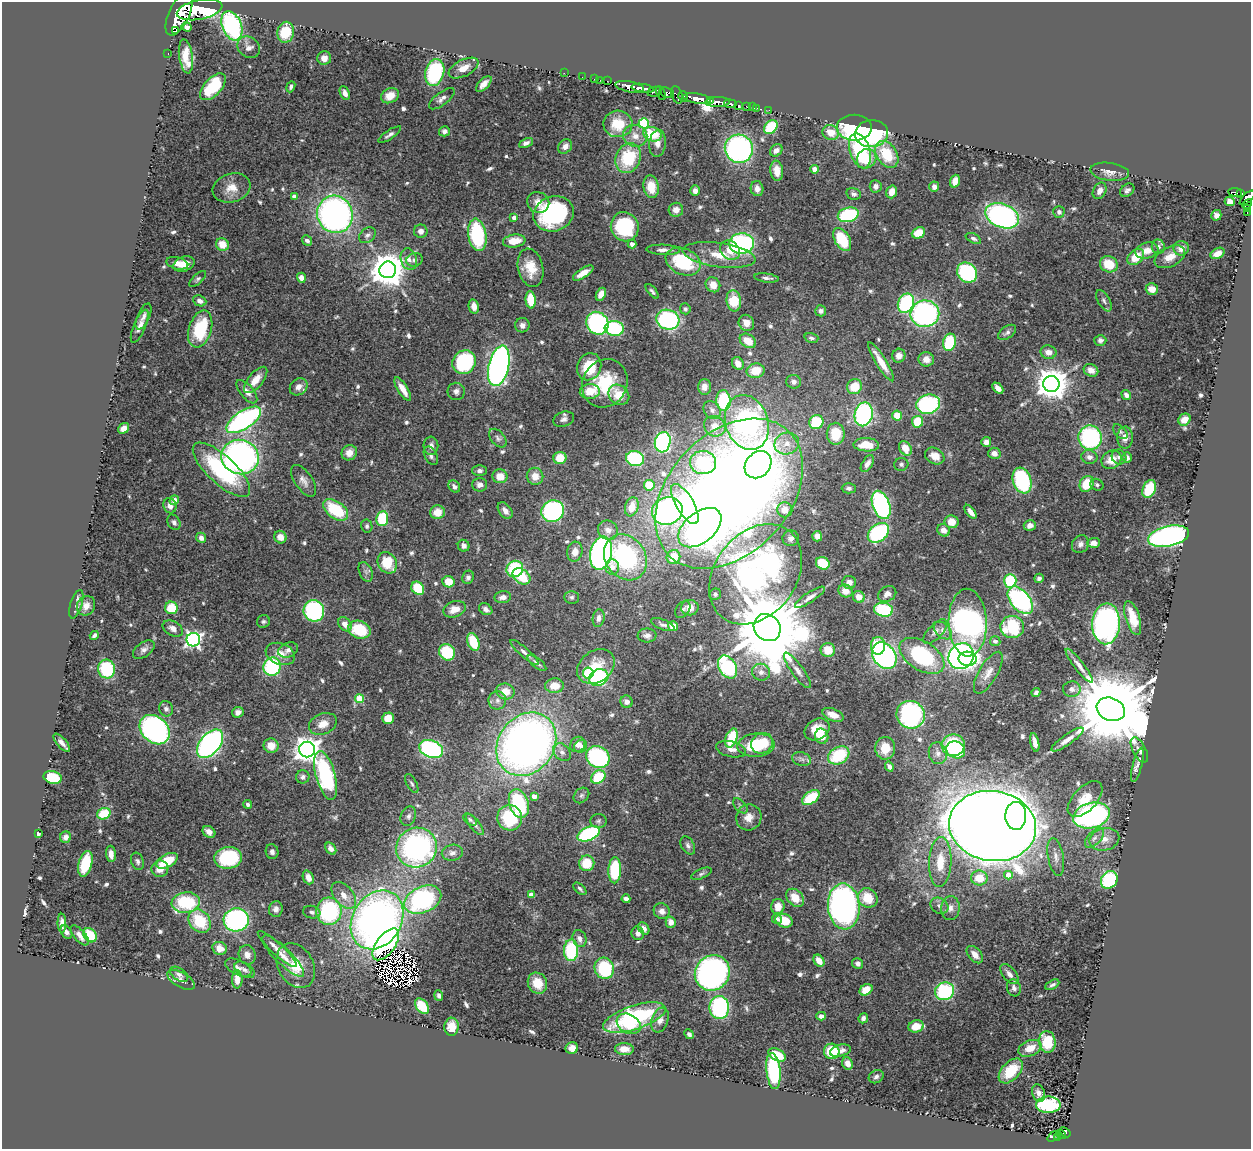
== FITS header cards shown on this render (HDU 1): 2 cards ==
NAXIS1  =                 1249
NAXIS2  =                 1147

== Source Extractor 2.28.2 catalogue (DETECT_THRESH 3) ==
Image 1249 x 1147 px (HDU 1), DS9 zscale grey, 1 PNG px = 1 image px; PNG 1253 x 1151 px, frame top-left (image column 1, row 1147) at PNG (2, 2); each listed source drawn as its Kron ellipse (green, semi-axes under 4 px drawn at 4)
Background 0.733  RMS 0.028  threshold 0.0827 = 3 sigma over >= 5 px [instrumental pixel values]
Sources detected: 663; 9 with non-positive FLUX_AUTO (blend fragments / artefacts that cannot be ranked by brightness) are neither listed nor drawn; of the other 654, the 500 brightest by FLUX_AUTO listed and drawn (154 fainter detections omitted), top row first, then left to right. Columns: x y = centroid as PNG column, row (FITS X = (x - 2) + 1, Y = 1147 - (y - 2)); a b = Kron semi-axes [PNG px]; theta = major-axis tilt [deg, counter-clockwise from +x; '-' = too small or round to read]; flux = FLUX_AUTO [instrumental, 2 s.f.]
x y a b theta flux
200 10 23 9 11 10000
179 14 23 10 65 9600
232 26 15 9 -68 260
187 27 5 4 - 6.6
175 31 3 2 - 540
286 32 10 8 80 50
249 47 12 10 -40 11
168 54 3 2 - 19
186 56 17 6 -82 30
324 58 7 6 - 15
464 68 16 8 27 20
435 72 13 9 75 180
564 73 2 2 - 12
582 77 2 2 - 15
594 79 2 2 - 14
600 80 2 2 - 20
607 81 2 2 - 22
484 84 9 5 44 13
213 87 16 8 47 94
291 87 6 4 67 4.8
630 87 15 5 -10 2700
643 88 11 3 -8 2000
655 92 7 5 11 500
345 93 7 4 -68 8.9
661 93 7 3 -65 400
667 93 8 5 -19 790
677 95 9 5 -70 760
390 96 9 7 26 25
683 96 5 4 - 760
697 98 14 5 -8 4000
442 99 15 6 37 8.9
710 101 4 3 - 700
718 102 12 4 2 2000
730 104 6 4 -9 510
738 106 3 3 - 160
747 106 3 3 - 52
752 107 3 2 - 13
757 108 3 2 - 15
769 110 2 2 - 10
644 123 5 5 - 140
618 124 14 13 - 52
771 127 8 5 50 97
854 128 17 13 0 160
444 131 5 5 - 7.5
831 132 8 7 - 29
652 134 9 7 -16 63
871 134 16 13 6 220
390 135 13 4 33 7.1
635 136 12 11 - 18
526 143 7 4 25 6.6
657 143 13 8 83 12
565 146 8 6 48 11
739 149 14 14 - 420
776 150 7 5 44 8.9
860 151 18 10 -73 150
887 154 15 10 -56 65
628 158 15 12 64 91
867 159 10 9 - 36
815 169 4 4 - 25
777 171 10 6 -83 20
1110 172 19 9 -7 14
955 181 6 4 71 20
876 186 6 6 - 7.1
651 187 11 7 -80 30
934 187 5 5 - 9.1
231 188 19 14 17 28
757 189 7 6 - 11
1127 190 8 6 40 5.7
695 191 5 4 - 8.6
1100 191 9 6 61 12
891 192 6 5 - 18
1235 192 7 3 -7 240
854 194 7 5 -14 5.5
1241 194 4 3 - 240
294 197 4 4 - 13
1247 198 9 4 42 1200
538 202 11 10 - 18
1230 202 5 4 - 16
1247 204 5 4 - 200
1248 208 4 3 - 55
676 210 7 7 - 12
1059 212 6 5 - 5.2
1247 213 3 2 - 19
335 214 19 17 -64 710
554 214 20 17 20 240
848 215 10 7 13 160
1216 215 5 5 - 9.1
1002 216 17 11 -22 450
514 218 4 4 - 11
625 227 15 13 -62 150
421 231 7 6 - 10
918 233 7 5 24 35
367 235 9 7 39 7
477 235 16 9 -81 160
973 238 8 4 -28 5
842 239 12 7 -59 73
307 240 6 4 -48 8
514 241 11 6 8 33
222 244 6 6 - 30
632 244 4 4 - 10
742 244 12 10 3 290
1158 247 7 6 - 7
1181 248 8 7 - 14
663 250 17 5 -2 11
730 250 11 8 -41 20
1147 250 12 8 14 20
1217 253 7 5 28 15
719 255 37 12 -8 55
1136 257 9 7 42 40
1170 257 16 10 27 24
409 259 11 8 -72 12
415 260 8 6 16 6.6
683 262 18 13 -23 120
177 263 11 6 -14 19
184 264 11 7 20 19
1109 264 9 8 - 49
531 268 19 12 -77 39
388 270 8 8 - 4600
583 273 12 4 32 17
967 273 11 9 -48 200
301 278 5 4 - 14
766 278 12 4 -7 7.8
198 279 10 4 43 4.5
713 285 8 7 - 21
1152 289 6 5 - 22
652 291 9 4 -50 4.5
601 294 7 4 64 15
531 300 8 5 -85 49
200 301 7 5 -24 9.7
734 301 10 7 -82 57
1104 301 12 6 -60 6.7
906 303 10 7 66 200
474 306 7 5 -77 12
685 309 5 5 - 4.4
821 311 5 5 - 5.9
925 314 14 13 - 370
144 317 14 6 66 9
668 320 12 10 -16 290
597 323 12 10 -50 310
746 323 8 7 - 15
522 325 7 7 - 8.5
140 326 18 6 67 13
614 328 9 7 -5 150
200 329 19 11 72 120
1007 332 10 6 35 6.5
811 338 7 5 -17 5.2
1100 340 6 5 - 6.1
748 341 9 6 -35 29
949 342 8 6 75 100
1048 352 8 6 -11 14
899 356 7 6 - 13
926 359 7 7 - 16
464 362 12 11 - 180
881 362 23 5 -58 31
738 363 7 5 -58 14
499 366 21 10 77 730
589 367 14 12 66 66
1091 370 7 6 - 14
756 371 9 7 11 36
256 380 16 7 50 26
794 382 7 7 - 8.7
605 383 25 22 61 98
1051 384 8 8 - 3600
299 387 9 8 - 11
704 387 8 6 87 15
854 387 8 7 - 41
998 388 6 4 -47 12
403 389 14 5 -58 22
456 391 8 8 - 8
247 392 14 6 -50 14
590 392 10 7 4 33
619 395 11 9 -42 39
1126 395 5 4 - 7.3
723 401 10 7 -88 120
928 404 12 9 14 220
712 410 10 8 -48 8.9
864 414 12 9 78 310
897 416 5 5 - 40
564 419 11 7 19 8.4
244 420 20 8 34 470
1184 420 6 5 - 25
747 422 28 21 -71 550
816 422 7 7 - 78
917 422 6 5 - 57
715 426 11 10 - 23
124 428 6 5 - 14
1120 432 9 5 -45 4.6
836 434 11 9 89 49
498 438 11 6 -50 6
1090 438 12 12 - 230
1125 438 11 8 88 13
663 442 10 8 76 310
986 442 5 5 - 8.9
787 444 12 10 21 20
866 445 13 6 -2 39
431 446 9 7 -88 10
905 448 8 6 -57 30
349 453 8 7 - 17
994 453 6 5 - 12
431 456 10 6 -62 6.5
935 456 10 7 -28 21
240 457 19 17 -15 630
1089 457 8 6 -11 8.4
1119 457 7 7 - 5.7
1127 457 5 4 - 7.4
560 458 6 6 - 42
635 459 9 7 -16 170
1112 460 10 8 32 25
703 463 13 11 -11 110
867 464 9 5 57 11
901 464 7 6 - 4.5
758 465 15 12 48 200
221 470 37 14 -43 190
479 471 7 5 0 5.7
500 476 7 7 - 24
535 476 8 8 - 20
1022 480 13 9 -71 170
303 481 18 8 -56 13
1087 484 8 6 62 50
480 485 7 7 - 8.3
649 485 5 5 - 43
1097 485 7 5 -30 4.3
454 486 7 5 -48 6.5
849 488 7 5 -1 4.9
1149 489 9 6 68 76
729 494 86 60 47 3200
174 500 5 4 - 14
685 504 22 9 -60 120
881 505 15 8 -71 340
170 506 8 6 -72 10
632 507 10 6 72 24
336 510 14 8 -36 94
785 510 8 7 - 20
505 511 9 6 -52 11
553 511 11 10 - 320
667 511 15 13 19 410
437 512 7 7 - 25
970 512 8 4 -52 11
382 519 7 6 - 82
174 522 8 6 -61 5.8
951 522 7 6 - 18
1030 525 6 5 - 12
367 526 7 5 -78 4.7
700 528 25 15 39 510
608 530 10 9 - 14
944 530 7 6 - 11
878 533 12 8 39 190
817 536 5 5 - 9.8
1168 536 21 10 12 570
280 537 6 6 - 17
201 538 5 5 - 11
791 538 8 8 - 8
1094 543 6 5 - 12
1080 544 9 8 - 8.5
464 546 6 5 - 8.9
575 552 10 7 76 17
601 553 17 10 77 640
625 557 24 20 -56 240
673 557 7 6 - 48
387 563 11 9 -58 59
823 563 7 6 - 50
612 567 7 7 - 16
515 569 8 8 - 130
366 572 10 6 -66 6.8
756 574 55 41 53 770
521 576 10 7 -37 71
468 577 7 5 65 6.2
1039 578 5 4 - 5.5
1010 581 7 6 - 98
449 582 6 5 - 31
849 582 7 6 - 11
418 588 7 6 - 68
845 591 7 6 - 18
715 594 6 5 - 5.8
887 594 9 7 31 10
503 597 8 6 6 9.5
571 597 7 6 - 4.9
810 597 17 5 33 11
859 597 6 5 - 18
1020 600 16 9 -50 300
76 604 15 6 73 8.1
86 606 10 9 - 15
171 608 6 6 - 49
690 608 9 7 2 19
455 609 11 8 18 23
486 609 7 5 -31 8.5
683 609 9 6 56 5
883 610 9 7 -8 120
314 611 11 10 - 220
599 618 9 6 82 8.6
1133 618 17 7 -73 41
263 621 7 6 - 4.5
968 623 34 19 -89 750
345 624 8 6 -50 16
1106 624 20 14 86 570
663 625 12 5 -22 5.5
673 626 5 5 - 19
1012 627 12 11 - 110
173 628 11 7 -29 12
767 628 14 12 -48 33000
359 630 11 8 -20 77
943 631 10 7 -42 9.6
935 632 15 7 46 10
94 635 5 3 - 4.7
647 635 9 7 -1 8.3
193 640 7 7 - 610
995 641 5 5 - 8.8
473 642 9 5 -70 62
878 646 9 7 90 44
144 650 12 7 37 9.3
288 650 10 7 24 10
828 650 7 7 - 31
447 652 8 7 - 93
525 653 18 4 -41 9.6
280 654 15 10 -21 23
884 655 14 11 -51 450
922 656 25 14 -32 200
961 656 13 12 - 420
968 659 9 7 -2 140
537 663 11 4 -38 6.9
1079 666 21 5 -52 14
272 667 9 8 - 170
596 667 20 15 35 50
728 667 12 8 -59 190
106 669 9 8 - 120
797 670 21 6 -54 13
761 672 9 8 - 11
588 673 5 5 - 100
988 673 23 9 59 21
599 678 10 8 25 180
555 686 9 7 1 27
1072 689 9 7 2 9.4
505 691 9 8 - 26
1036 693 5 3 - 5.5
359 699 4 4 - 65
497 700 9 9 - 10
627 702 6 6 - 8.3
166 709 8 7 - 6.3
1111 709 14 11 -23 41000
238 712 6 5 - 9.3
833 715 11 6 -21 22
911 715 14 13 - 330
388 718 6 5 - 30
323 724 14 10 22 23
817 729 13 10 32 31
155 730 17 13 -43 480
822 736 7 6 - 43
731 738 10 5 71 74
1067 740 19 5 35 15
1035 742 9 4 -77 11
62 743 11 5 -49 10
762 743 11 10 - 54
210 744 16 10 51 490
526 744 34 27 54 1400
578 744 8 7 - 10
756 745 18 11 5 85
953 745 11 11 - 130
271 746 7 7 - 22
581 746 7 6 - 7.5
885 748 11 10 - 31
307 749 8 8 - 1900
431 749 12 8 -21 270
731 749 15 8 -12 15
956 750 9 8 - 80
1139 750 14 6 -62 8.9
562 752 10 7 -46 9
938 753 11 9 -76 10
839 755 11 8 30 92
598 757 12 10 -31 230
801 759 9 6 -16 6.7
1137 765 18 4 75 9.4
889 767 5 3 - 7.4
326 776 25 9 -75 250
53 777 9 6 -15 78
303 777 7 6 - 6.1
598 777 8 6 38 80
412 784 10 5 -62 4.6
581 795 9 6 45 5.2
534 796 4 4 - 17
811 797 10 5 34 69
1085 799 22 12 47 36
248 804 4 4 - 4.9
519 804 15 9 -72 140
740 806 9 5 -46 5.3
104 814 7 5 19 66
1092 815 19 12 14 390
408 816 10 7 67 7.5
1016 816 14 10 88 300
749 817 13 12 - 20
510 818 13 12 - 100
470 819 8 5 -39 4.6
598 821 8 7 - 5.1
475 824 13 5 -52 6.9
993 826 44 35 -9 6700
209 832 7 5 -38 13
38 834 4 3 - 5.4
589 834 12 6 24 240
66 837 6 5 - 9.3
1094 838 12 6 46 9.8
1104 839 15 11 14 23
688 845 10 6 -60 6.2
417 848 20 19 - 440
331 849 6 5 - 11
272 852 7 6 - 6.8
452 853 10 8 10 8.6
111 854 8 5 -84 17
1056 857 19 7 -80 15
228 858 14 11 6 140
137 861 9 6 -71 5.9
167 861 12 6 28 56
940 862 25 11 88 52
587 863 8 7 - 50
85 864 13 6 74 86
160 869 8 8 - 23
615 870 13 6 88 120
701 874 11 5 23 5.1
1008 875 4 4 - 26
308 877 7 5 -68 16
979 878 8 7 - 37
1109 880 9 7 54 160
580 889 8 4 -43 4.7
344 895 15 9 -51 21
531 895 4 4 - 22
795 898 10 7 -44 33
868 898 10 9 - 46
626 899 4 4 - 9.9
423 900 19 13 24 310
186 902 14 10 9 140
844 906 23 16 -85 660
939 906 9 7 -30 8.4
778 907 7 6 - 22
950 908 12 9 88 13
276 909 8 7 - 8.5
329 911 13 13 - 210
662 911 8 7 - 10
312 912 9 6 -13 6.4
777 919 5 4 - 6.8
236 920 12 11 - 320
377 920 31 24 59 1100
200 921 13 10 -51 82
784 921 9 6 -18 41
671 922 5 5 - 15
62 923 9 4 -90 8.3
644 928 7 5 -56 9.5
66 932 7 5 -55 6
638 933 7 6 - 9.3
80 935 12 5 -49 12
90 935 8 6 -52 51
580 939 9 6 -70 9.3
386 944 18 9 54 400
220 948 7 6 - 22
277 949 26 6 -43 16
571 950 11 7 -90 130
247 955 10 8 -72 12
975 955 10 6 -50 16
283 956 28 8 -45 19
819 961 6 5 - 18
858 963 5 5 - 7.3
296 966 24 17 -60 51
238 968 14 7 -26 9.8
604 968 11 9 -66 140
245 970 11 7 -32 8.4
712 973 18 17 - 520
179 974 10 6 -35 7.6
1009 974 12 6 -50 10
237 979 9 5 89 21
181 980 15 7 -30 9.7
537 983 11 9 -60 40
1052 985 7 4 28 4.6
1014 988 8 7 - 7.2
866 990 7 5 32 26
945 991 9 8 - 140
439 996 5 4 - 5.1
422 1006 8 5 -53 56
719 1007 11 10 - 220
821 1016 5 4 - 9.7
634 1017 33 11 18 210
863 1018 5 5 - 6.5
660 1020 13 8 71 14
629 1024 13 9 -30 46
916 1026 8 6 17 27
452 1027 9 7 87 24
689 1034 5 4 - 5.6
1047 1042 11 8 -84 64
572 1048 6 6 - 12
1030 1048 12 7 22 26
624 1049 9 6 -4 15
832 1051 8 7 - 68
840 1051 11 5 14 9.2
777 1055 9 5 -27 53
847 1063 6 5 - 13
773 1071 18 7 -84 200
1011 1071 15 9 47 59
876 1077 8 6 30 5.8
1038 1093 9 6 -71 8.9
1048 1105 12 8 0 190
1065 1132 6 4 -40 110
1061 1135 5 4 - 74
1053 1136 6 3 38 57
1057 1138 4 3 - 95
At the frame edge (FLAGS 8, measured only in part): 1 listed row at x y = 1247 198
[154 fainter detections neither listed nor drawn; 9 non-positive-flux detections neither listed nor drawn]